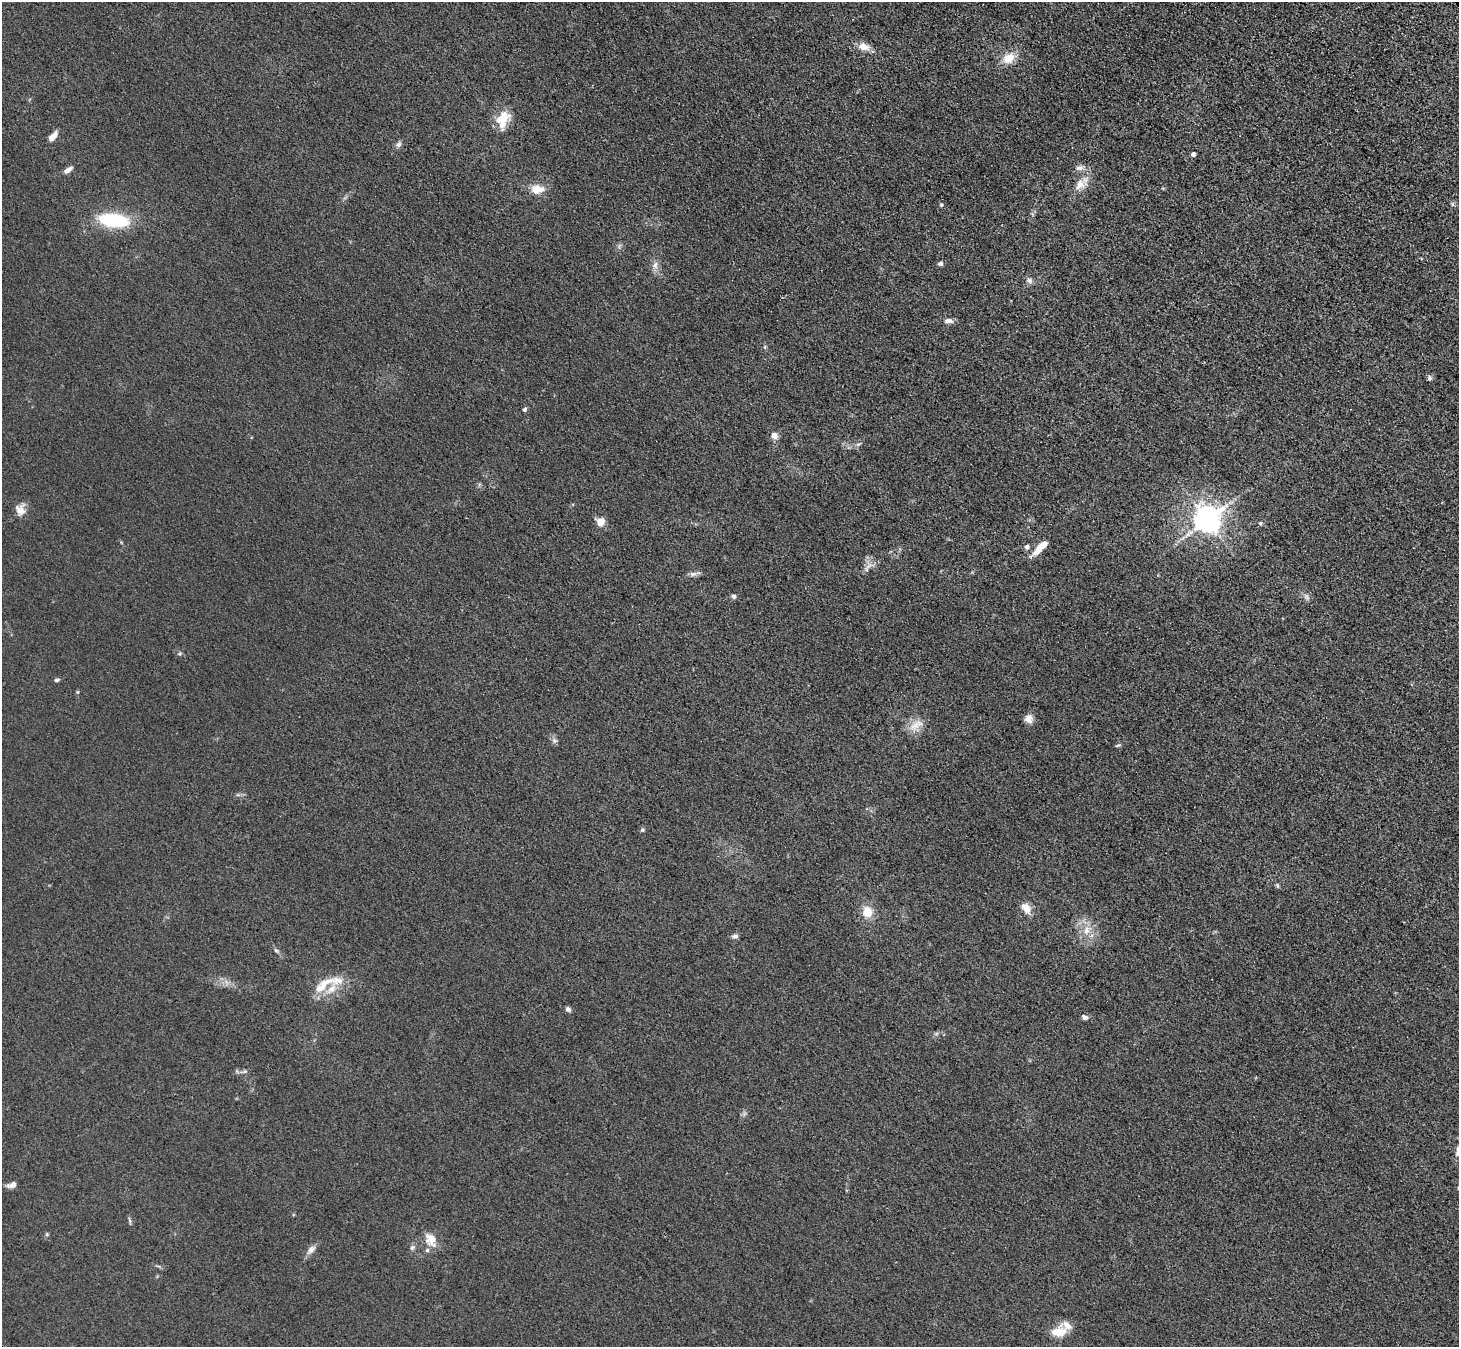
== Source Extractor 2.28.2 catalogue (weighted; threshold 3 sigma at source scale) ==
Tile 10 of 4 x 4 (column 2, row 3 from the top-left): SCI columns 1559-3015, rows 1609-2953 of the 6166 x 6131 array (HDU 1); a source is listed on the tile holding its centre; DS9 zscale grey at full resolution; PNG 1461 x 1349 px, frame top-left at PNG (2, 2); no overlay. Shown black and unused: <1% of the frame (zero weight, under 3 of 4 exposures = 9% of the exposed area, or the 3 px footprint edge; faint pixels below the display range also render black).
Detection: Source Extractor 2.28.2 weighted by HDU 2 'WHT'; one run over the whole footprint, this tile lists its part. Background 0.0318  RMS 0.0067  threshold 0.0304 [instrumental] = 3 sigma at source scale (4.5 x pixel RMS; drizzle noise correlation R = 1.50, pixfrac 1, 0.05/0.05 arcsec/px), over >= 5 px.
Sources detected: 59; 1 too faint to see at this stretch — not listed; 4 inside a brighter listed object's ellipse — not listed separately; the other 54 listed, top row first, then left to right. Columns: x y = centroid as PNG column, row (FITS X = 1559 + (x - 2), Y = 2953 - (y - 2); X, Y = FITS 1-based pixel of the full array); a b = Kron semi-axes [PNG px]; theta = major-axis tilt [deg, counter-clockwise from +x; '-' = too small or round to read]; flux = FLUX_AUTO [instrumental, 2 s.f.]
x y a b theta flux
863 47 14 9 -10 6.8
1009 58 15 11 31 11
503 118 21 15 58 15
53 136 13 6 49 5.3
398 144 8 7 - 2.2
1193 154 4 4 - 2.8
1079 168 12 6 4 3.1
68 170 12 5 32 3.5
1080 185 16 12 56 8.1
537 189 17 11 0 9.3
1452 204 6 4 -72 1
941 205 5 4 - 0.91
114 220 35 14 -6 43
940 264 5 4 - 2.9
655 265 11 6 88 3.5
1029 280 9 7 -23 2.5
948 321 11 6 1 3.2
765 347 5 5 - 1
1430 378 7 5 79 1.6
524 409 5 4 - 1.7
774 435 8 8 - 4
20 510 15 13 -70 6.2
1206 520 8 8 - 890
600 522 6 6 - 10
1260 523 5 4 - 0.85
1027 547 6 5 - 2.4
1040 548 24 7 45 9.7
869 565 10 3 45 2.3
693 574 11 6 14 2.5
734 596 6 5 - 1.6
57 680 7 4 17 1.2
77 692 5 3 - 0.72
1029 719 11 10 - 4.5
916 725 22 11 37 8.4
554 741 8 6 -28 1.9
1118 745 8 3 21 0.98
642 830 5 5 - 1
1277 885 6 4 -72 1
1026 908 15 9 -49 6.6
867 912 13 11 -83 10
1086 930 14 9 70 7.3
735 936 8 5 5 2.1
276 950 7 5 -29 1.2
322 986 33 10 40 12
568 1009 7 6 - 1.8
1085 1017 8 6 -20 2.1
244 1072 7 4 19 1.3
1458 1149 10 7 84 3.2
12 1185 12 6 20 3.4
130 1220 8 3 -71 1.2
431 1240 18 13 -62 9.4
412 1247 8 6 49 1.7
311 1250 12 8 55 3.6
1059 1332 19 13 14 12
Isophote crosses this tile's border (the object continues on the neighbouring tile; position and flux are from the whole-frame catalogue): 1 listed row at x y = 1458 1149